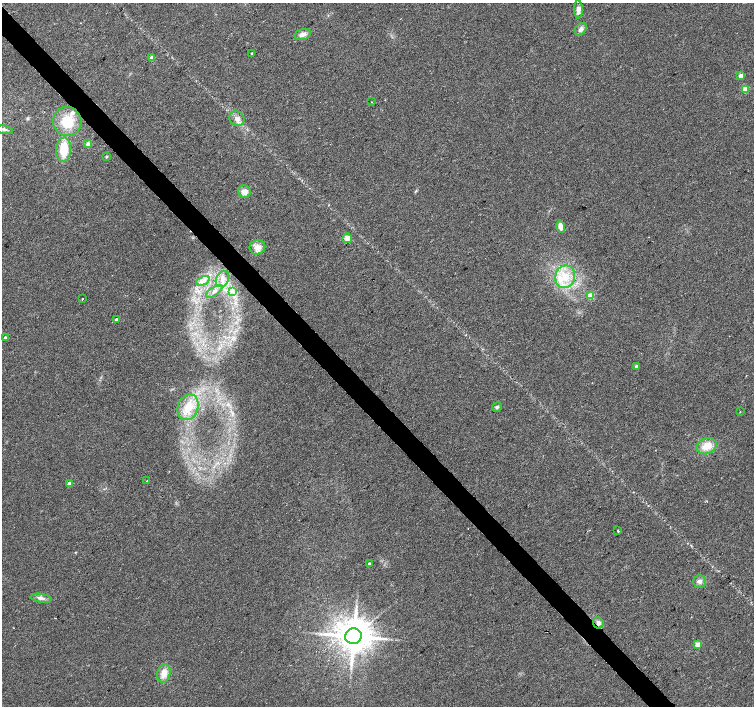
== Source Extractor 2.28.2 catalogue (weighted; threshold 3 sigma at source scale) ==
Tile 11 of 4 x 4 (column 3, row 3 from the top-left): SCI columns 3011-4514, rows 1621-3027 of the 6018 x 5989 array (HDU 1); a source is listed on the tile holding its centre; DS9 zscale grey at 2 x 2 block average (1 PNG px = mean of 2 x 2 image px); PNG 756 x 708 px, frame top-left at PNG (2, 3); each listed source drawn as its Kron ellipse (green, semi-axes under 4 px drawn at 4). Shown black and unused: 4% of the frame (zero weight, under 2 of 3 exposures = <1% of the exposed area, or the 3 px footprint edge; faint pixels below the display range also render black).
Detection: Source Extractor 2.28.2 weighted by HDU 2 'WHT'; one run over the whole footprint, this tile lists its part. Background 0.0386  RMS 0.0086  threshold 0.0389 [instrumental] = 3 sigma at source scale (4.5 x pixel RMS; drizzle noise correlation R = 1.50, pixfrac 1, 0.0396/0.0396 arcsec/px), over >= 5 px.
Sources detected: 44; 2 inside a brighter listed object's ellipse — not listed separately; the other 42 listed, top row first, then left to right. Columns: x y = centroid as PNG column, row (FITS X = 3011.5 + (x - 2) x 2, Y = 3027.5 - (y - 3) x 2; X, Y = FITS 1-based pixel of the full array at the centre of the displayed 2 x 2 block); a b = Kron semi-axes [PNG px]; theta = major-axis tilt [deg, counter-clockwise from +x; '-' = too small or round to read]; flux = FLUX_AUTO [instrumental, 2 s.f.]
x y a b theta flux
578 9 9 4 -88 12
581 29 7 5 50 7.7
303 34 8 5 16 11
252 53 2 2 - 3.2
152 58 2 2 - 14
741 76 3 2 - 21
745 89 3 3 - 54
371 102 2 2 - 1.6
237 119 8 7 - 11
67 122 14 14 - 59
5 130 8 3 -8 4.8
88 144 2 2 - 20
64 149 12 7 86 48
106 157 4 3 - 2.2
244 192 6 6 - 13
561 226 6 4 -76 16
347 238 5 4 - 13
257 247 8 7 - 15
565 277 11 10 - 39
222 279 8 6 63 13
203 281 7 2 26 6.4
214 291 9 4 35 7.7
232 292 4 2 - 2.8
591 295 3 2 - 42
82 299 2 2 - 2.1
116 319 2 2 - 7.4
5 338 2 2 - 7.6
637 366 2 2 - 11
188 407 13 10 69 35
497 407 5 4 - 4.3
740 412 2 2 - 0.97
707 446 10 8 20 27
147 481 2 2 - 3.6
69 484 2 2 - 16
618 531 2 2 - 4
369 564 3 2 - 2.9
699 581 6 6 - 7.9
41 598 11 4 -8 9
598 623 6 5 - 7.3
353 636 8 7 - 5200
698 644 3 2 - 45
164 673 9 6 75 23
Overlapping masked pixels (flux is a lower limit): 1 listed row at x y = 598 623
Diffuse or blended objects may show on this block-average render without a row.